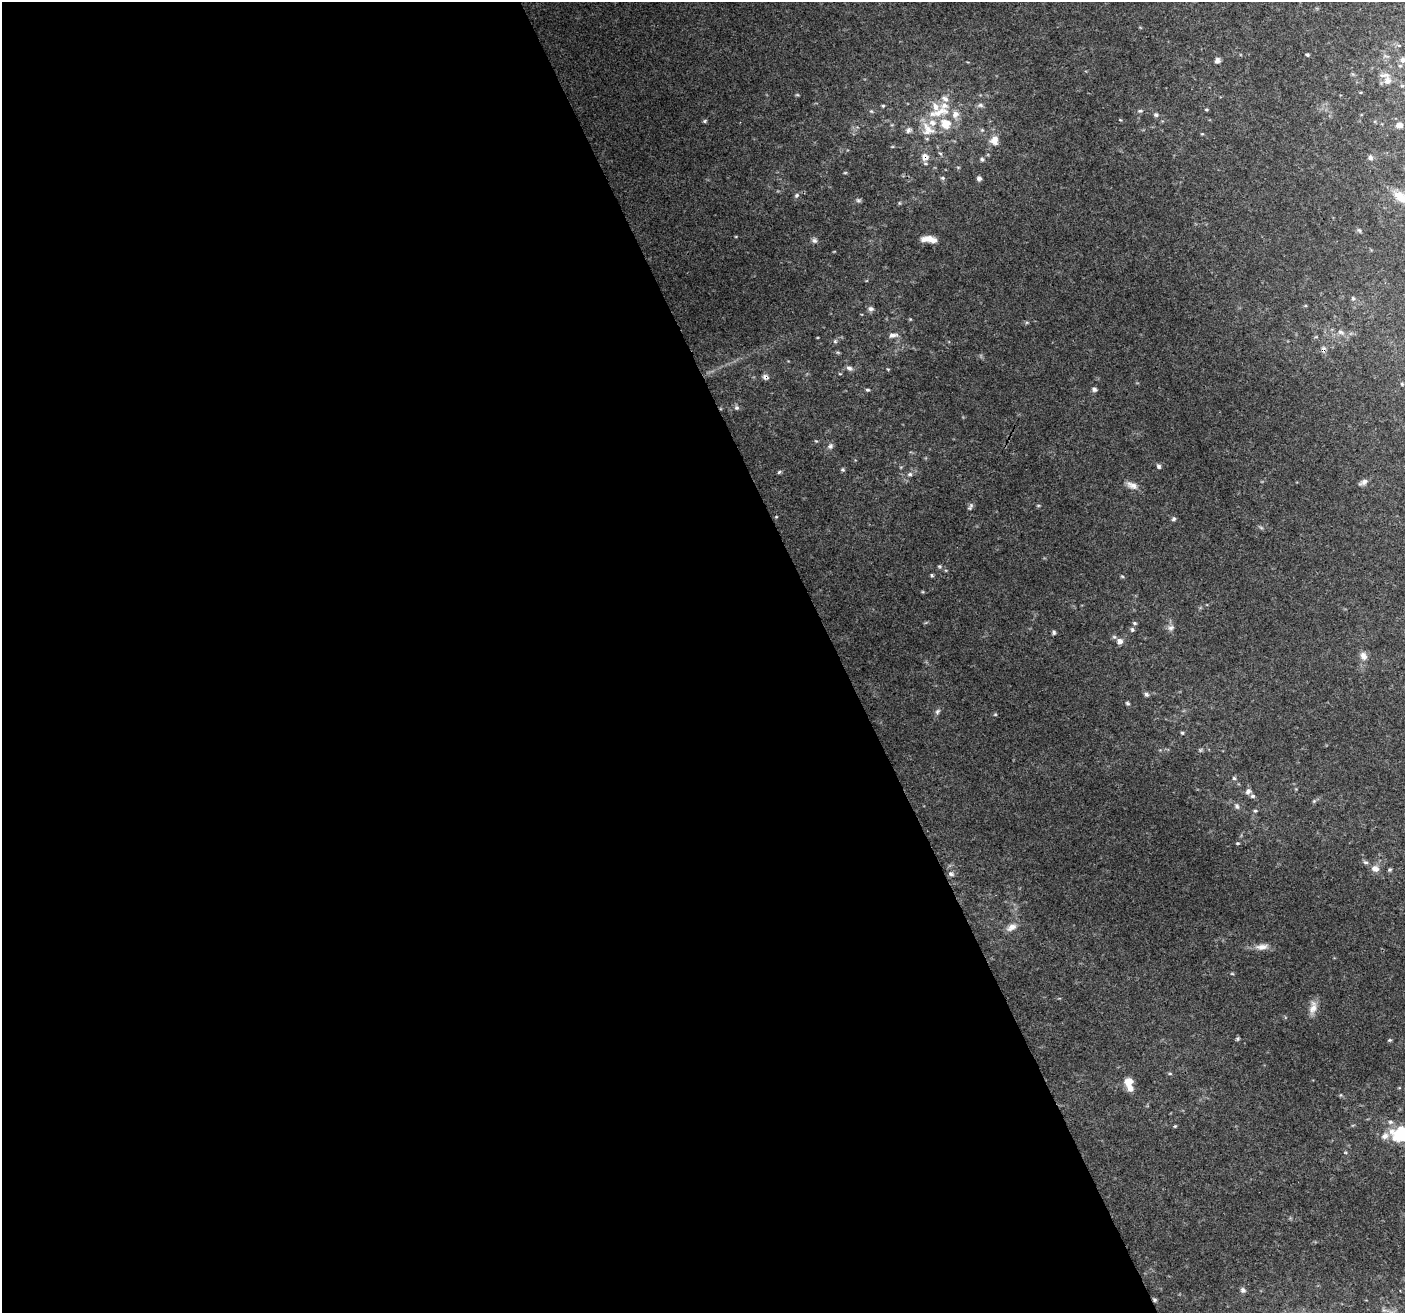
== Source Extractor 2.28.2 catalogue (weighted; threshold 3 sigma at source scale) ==
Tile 9 of 4 x 4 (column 1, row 3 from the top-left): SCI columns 7-1409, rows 1456-2766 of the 5620 x 5476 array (HDU 1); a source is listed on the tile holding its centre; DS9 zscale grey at full resolution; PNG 1407 x 1315 px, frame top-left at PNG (2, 2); no overlay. Shown black and unused: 60% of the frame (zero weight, under 3 of 4 exposures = <1% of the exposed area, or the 3 px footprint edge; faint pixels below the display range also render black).
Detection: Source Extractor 2.28.2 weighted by HDU 2 'WHT'; one run over the whole footprint, this tile lists its part. Background 0.177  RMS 0.0069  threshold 0.0311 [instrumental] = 3 sigma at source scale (4.5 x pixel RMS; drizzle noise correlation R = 1.50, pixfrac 1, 0.0396/0.0396 arcsec/px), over >= 5 px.
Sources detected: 101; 1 cosmic-ray / hot-pixel residue — not listed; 8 inside a brighter listed object's ellipse — not listed separately; the other 92 listed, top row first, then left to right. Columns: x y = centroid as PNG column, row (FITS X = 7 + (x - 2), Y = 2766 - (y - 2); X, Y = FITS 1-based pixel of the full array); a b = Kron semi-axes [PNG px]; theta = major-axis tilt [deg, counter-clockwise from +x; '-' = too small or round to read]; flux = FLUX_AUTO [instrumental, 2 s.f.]
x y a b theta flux
1307 54 4 3 - 1
1403 60 8 7 - 3
1217 61 6 5 - 2.6
1387 81 10 9 - 4.5
1402 86 5 3 - 0.68
797 95 6 4 17 0.75
945 99 11 7 -32 3.8
980 105 8 6 -2 1.9
883 106 4 4 - 0.78
1206 110 5 3 - 0.71
871 111 5 4 - 0.89
1140 111 7 5 -7 1.3
940 112 30 12 16 17
1156 115 6 5 - 1.4
1120 120 5 3 - 0.56
704 121 5 5 - 0.96
946 124 11 10 - 12
1399 125 7 6 - 4.1
928 129 23 17 -46 15
909 130 8 6 33 2
994 140 12 10 86 6.8
940 153 6 4 -20 0.94
925 157 9 8 - 5.6
1370 157 7 6 - 1.7
982 159 6 5 - 1.3
943 178 6 5 - 1.1
979 178 6 6 - 2
796 195 7 6 - 1.5
1401 197 21 10 -35 11
858 200 7 5 -14 1.3
1359 230 6 4 -42 1
929 239 17 7 -6 7.4
814 240 7 6 - 1.9
1353 298 6 5 - 1.1
871 309 7 6 - 2.1
1341 332 10 6 -19 2.6
893 335 13 6 8 3.2
835 341 6 4 73 1
838 352 5 3 - 0.8
849 368 8 6 -31 2.2
765 377 7 6 - 2.4
1402 384 4 3 - 0.61
1094 389 6 5 - 1.8
868 390 5 4 - 1
737 408 6 6 - 1.6
816 441 4 4 - 0.66
830 446 8 7 - 2.1
1159 466 6 5 - 1.6
843 470 6 4 -12 0.96
779 472 6 4 45 1.1
910 474 7 5 -1 1.5
1363 482 12 6 30 2.6
1132 485 17 8 -23 4.6
970 507 11 4 65 1.7
776 517 5 3 - 0.54
1173 519 6 5 - 1.3
939 566 5 5 - 0.96
932 575 5 4 - 0.92
1122 576 6 3 -19 0.78
1135 623 6 4 -27 1
1171 628 9 7 27 2.5
1132 630 6 5 - 1.3
1054 632 6 4 -89 1.3
1120 641 7 6 - 3.4
1363 656 12 9 -68 4.1
1146 694 6 5 - 1.6
1127 703 6 5 - 1.1
937 711 8 6 52 1.7
1182 733 4 4 - 0.87
1234 778 5 5 - 1.1
1248 791 8 6 54 2.4
1253 796 6 5 - 1.4
1237 806 8 6 -71 1.8
1255 811 5 4 - 0.9
1237 843 5 3 - 0.7
1365 862 7 5 -15 1.4
1375 869 10 8 -18 4.1
1390 870 5 4 - 1
951 874 9 6 -27 2
1012 927 15 9 29 5.1
1262 947 17 8 4 5.2
1232 974 6 4 -1 0.72
1313 1007 20 9 77 5.8
1238 1039 5 5 - 1.1
1390 1040 5 4 - 0.84
1170 1074 6 3 -19 0.75
1128 1082 11 10 - 6.7
1341 1095 6 4 89 0.76
1175 1126 4 3 - 0.72
1401 1134 24 18 -3 29
1243 1290 7 6 - 1.9
1154 1300 6 4 -37 1.2
Overlapping masked pixels (flux is a lower limit): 3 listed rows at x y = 925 157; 765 377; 1154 1300
Isophote crosses this tile's border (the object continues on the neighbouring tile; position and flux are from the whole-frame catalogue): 2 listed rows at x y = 1401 197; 1401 1134